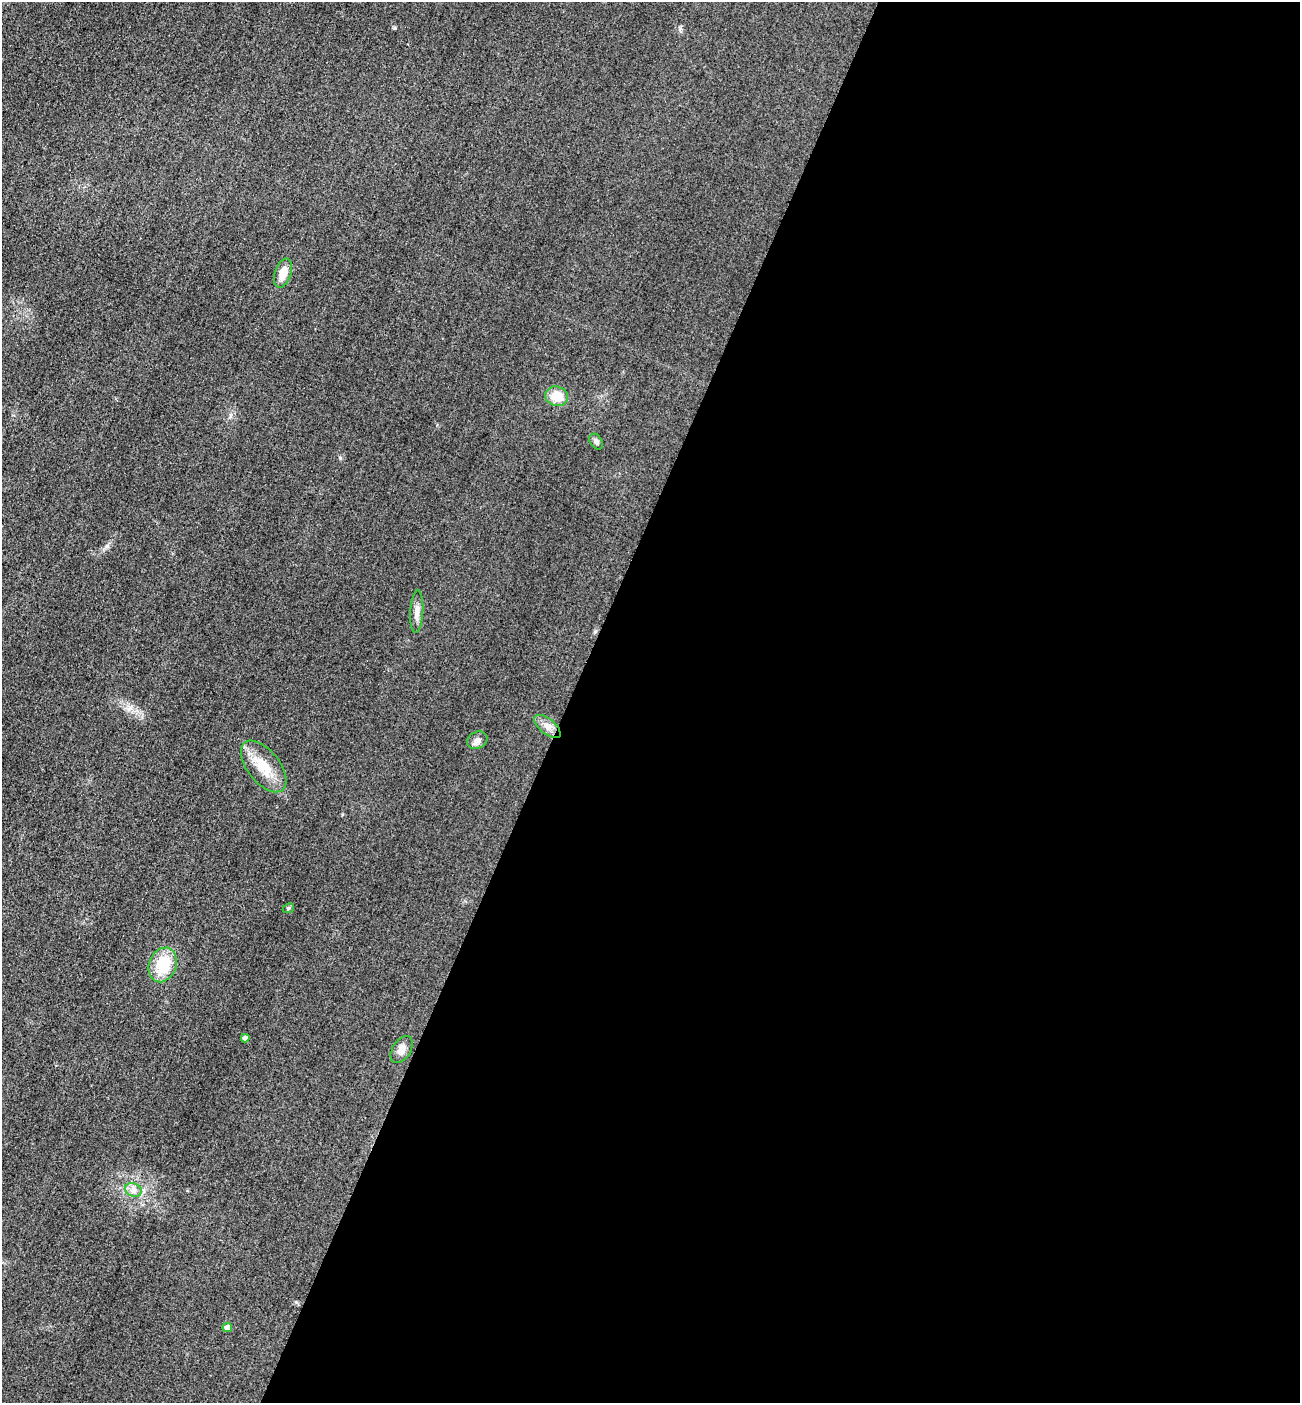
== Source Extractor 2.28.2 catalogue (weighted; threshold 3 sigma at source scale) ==
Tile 12 of 4 x 4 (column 4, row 3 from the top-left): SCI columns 4199-5496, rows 1427-2827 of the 5667 x 5654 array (HDU 1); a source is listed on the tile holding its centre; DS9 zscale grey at full resolution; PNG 1302 x 1405 px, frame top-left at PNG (2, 2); each listed source drawn as its Kron ellipse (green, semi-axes under 4 px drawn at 4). Shown black and unused: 56% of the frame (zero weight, under 3 of 4 exposures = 3% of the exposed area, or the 3 px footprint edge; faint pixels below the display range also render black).
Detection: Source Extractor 2.28.2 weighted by HDU 2 'WHT'; one run over the whole footprint, this tile lists its part. Background 0.0571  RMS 0.017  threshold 0.0754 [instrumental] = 3 sigma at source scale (4.5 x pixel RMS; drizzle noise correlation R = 1.50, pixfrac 1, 0.05/0.05 arcsec/px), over >= 5 px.
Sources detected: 13; all 13 listed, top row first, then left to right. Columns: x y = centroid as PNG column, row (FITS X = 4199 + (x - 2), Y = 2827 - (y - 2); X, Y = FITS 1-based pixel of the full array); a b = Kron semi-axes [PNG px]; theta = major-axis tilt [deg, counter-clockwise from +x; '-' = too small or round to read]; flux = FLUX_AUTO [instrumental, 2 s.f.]
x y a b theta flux
283 273 15 8 72 22
557 396 11 9 -18 31
596 442 8 6 -56 5.2
417 612 21 6 87 12
547 726 16 7 -39 13
477 740 10 8 27 8.7
264 766 30 16 -52 44
288 908 6 4 23 2.4
163 965 18 13 68 61
245 1038 4 4 - 7.8
402 1049 15 9 58 14
133 1190 9 6 -21 7.4
227 1328 4 4 - 14
Unlisted compact peaks at least as high as the median listed source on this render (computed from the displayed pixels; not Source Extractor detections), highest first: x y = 395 28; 107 546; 340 458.